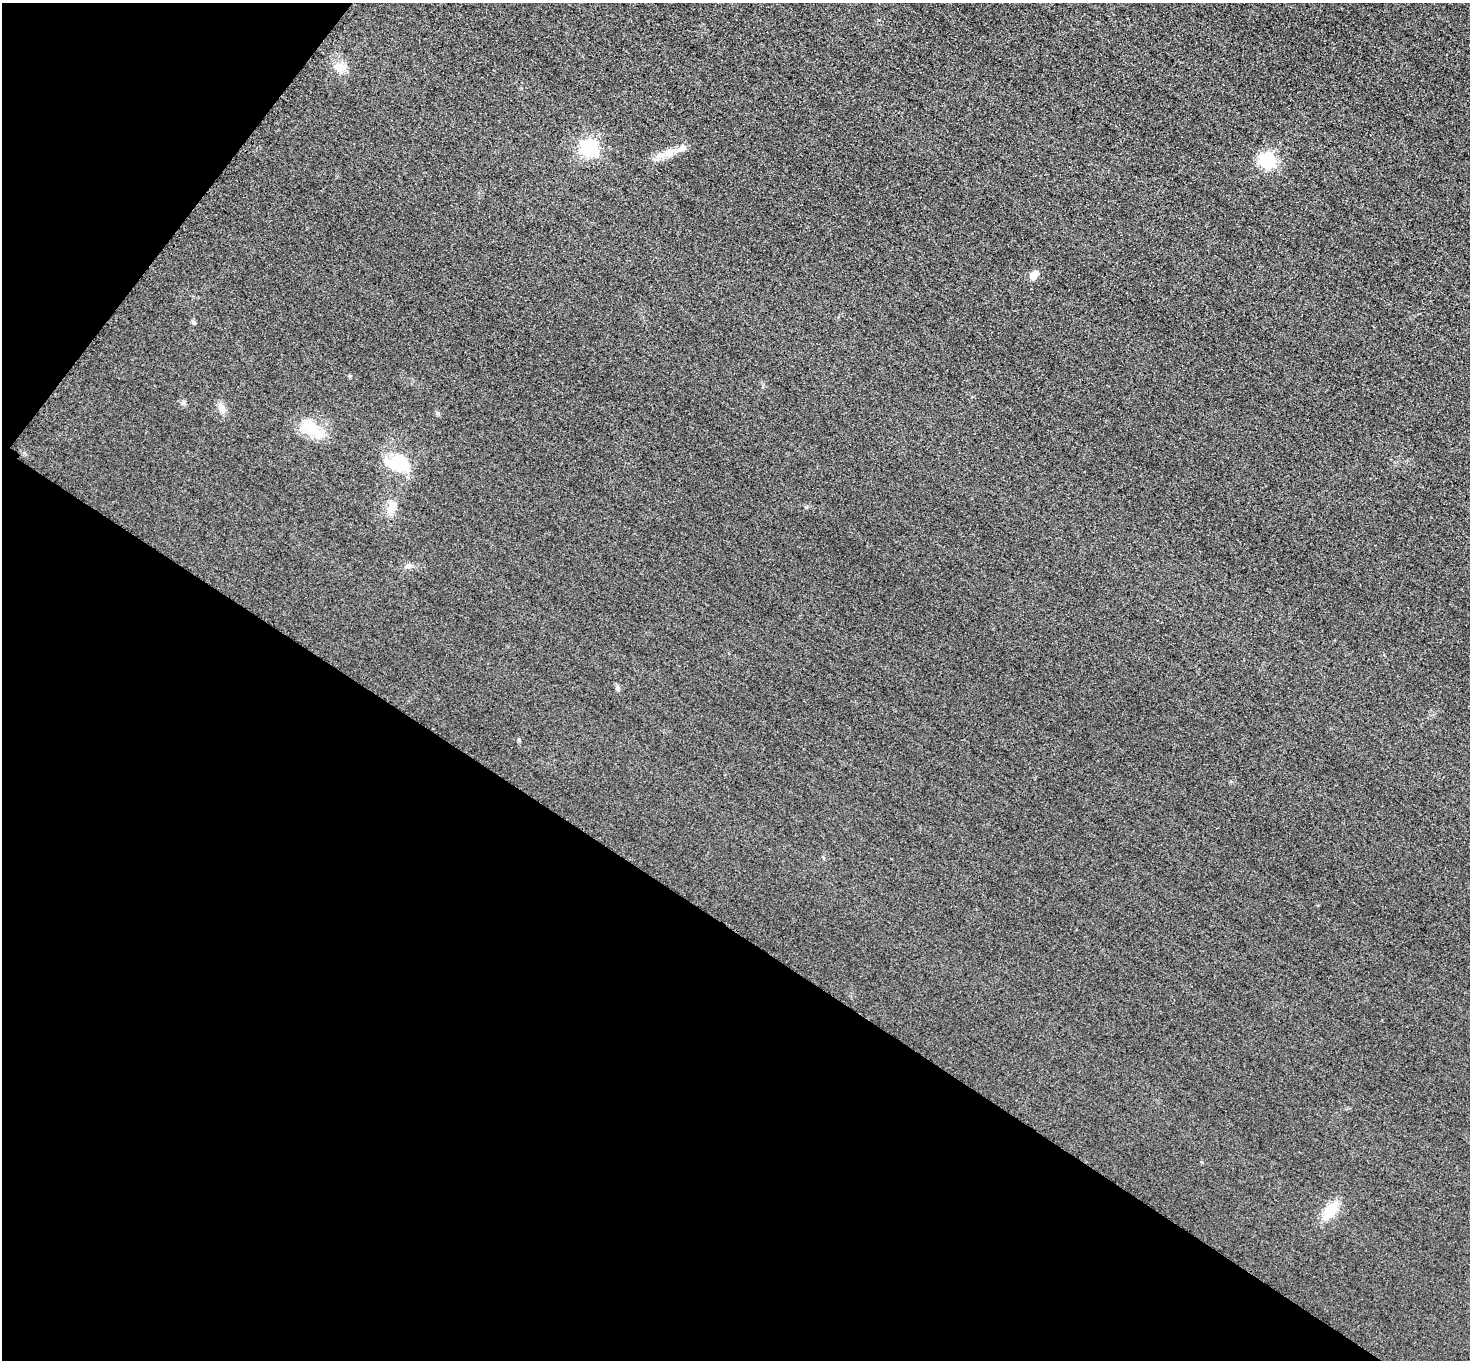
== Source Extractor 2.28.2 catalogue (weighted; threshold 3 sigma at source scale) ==
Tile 9 of 4 x 4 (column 1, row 3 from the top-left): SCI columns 29-1496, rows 1538-2895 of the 5925 x 5930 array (HDU 1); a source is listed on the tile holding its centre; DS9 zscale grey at full resolution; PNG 1472 x 1362 px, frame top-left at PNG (2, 3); no overlay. Shown black and unused: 36% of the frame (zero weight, under 3 of 4 exposures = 3% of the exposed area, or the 3 px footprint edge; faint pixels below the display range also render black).
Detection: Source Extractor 2.28.2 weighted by HDU 2 'WHT'; one run over the whole footprint, this tile lists its part. Background 0.0503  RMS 0.016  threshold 0.0727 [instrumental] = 3 sigma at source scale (4.5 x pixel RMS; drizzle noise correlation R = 1.50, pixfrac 1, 0.05/0.05 arcsec/px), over >= 5 px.
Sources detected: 17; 1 inside a brighter listed object's ellipse — not listed separately; the other 16 listed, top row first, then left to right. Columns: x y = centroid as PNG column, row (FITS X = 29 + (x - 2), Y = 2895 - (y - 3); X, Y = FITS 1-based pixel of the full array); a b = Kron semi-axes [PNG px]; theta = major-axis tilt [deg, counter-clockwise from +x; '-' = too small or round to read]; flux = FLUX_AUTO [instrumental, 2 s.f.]
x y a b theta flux
340 67 16 12 -20 17
589 148 7 7 - 510
669 153 16 10 40 16
1267 160 7 6 - 390
1033 276 8 7 - 16
193 322 7 5 -58 2.9
350 376 4 4 - 2
183 403 7 4 18 2.5
221 408 13 8 -66 10
437 413 6 4 -45 2.3
311 428 34 17 -20 45
397 463 28 19 -4 63
390 509 13 10 -62 13
408 566 9 6 34 4.9
617 688 7 6 - 3.8
1331 1210 17 11 54 37
Unlisted compact peaks at least as high as the median listed source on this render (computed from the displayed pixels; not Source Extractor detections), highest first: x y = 519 740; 806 507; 1202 1162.